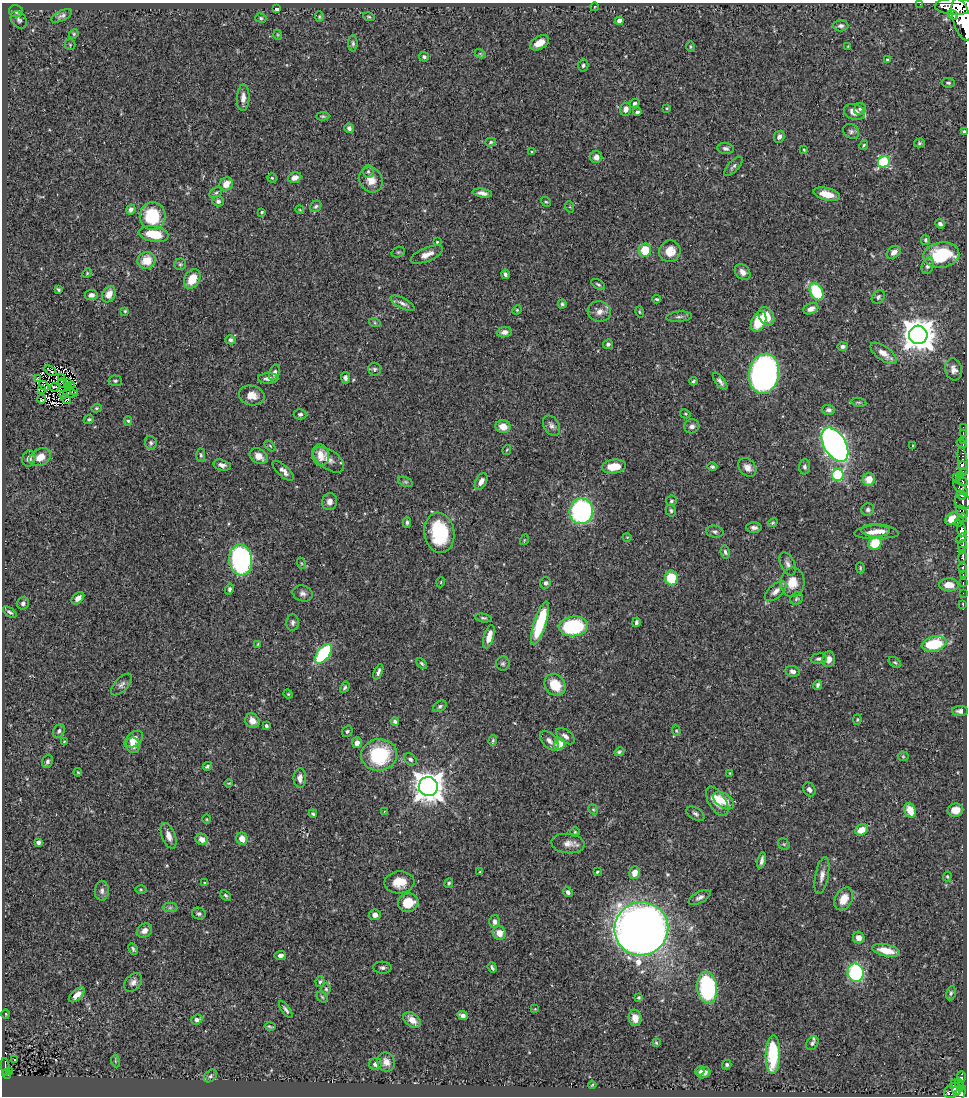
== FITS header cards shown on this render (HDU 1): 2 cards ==
NAXIS1  =                  965
NAXIS2  =                 1094

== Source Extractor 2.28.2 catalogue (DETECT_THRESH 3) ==
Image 965 x 1094 px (HDU 1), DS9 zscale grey, 1 PNG px = 1 image px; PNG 969 x 1098 px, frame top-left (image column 1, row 1094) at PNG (2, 3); each listed source drawn as its Kron ellipse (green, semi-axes under 4 px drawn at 4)
Background 0.676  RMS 0.025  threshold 0.0743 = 3 sigma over >= 5 px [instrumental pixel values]
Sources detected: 354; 1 with non-positive FLUX_AUTO (blend fragments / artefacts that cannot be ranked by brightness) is neither listed nor drawn; the other 353 listed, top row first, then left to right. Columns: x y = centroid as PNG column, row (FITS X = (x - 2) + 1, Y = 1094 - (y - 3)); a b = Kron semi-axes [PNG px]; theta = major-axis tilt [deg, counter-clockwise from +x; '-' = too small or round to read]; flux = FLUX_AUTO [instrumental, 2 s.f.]
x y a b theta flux
920 4 2 2 - 4.1
955 6 20 8 -1 1900
594 7 4 3 - 1.2
277 9 4 3 - 10
16 11 7 6 - 4.6
953 14 6 3 -34 220
61 16 11 5 27 5.3
319 17 5 4 - 2.1
369 17 6 4 -18 2.2
261 18 5 4 - 2.6
962 19 22 9 -74 3100
19 20 10 7 -53 5.1
619 21 4 4 - 12
841 26 7 5 -1 5.1
74 34 5 4 - 2
278 35 5 3 - 1.6
353 43 8 4 -89 3.4
540 43 10 6 32 21
70 45 5 5 - 1.9
848 46 4 3 - 1.4
690 47 5 2 - 1.7
480 54 6 4 -30 1.9
424 57 5 4 - 3
887 60 3 3 - 2.7
583 65 6 5 - 3.4
948 83 6 5 - 3.7
243 98 13 6 87 10
635 103 5 4 - 3.7
667 108 3 2 - 1.5
626 109 6 5 - 9.4
860 109 6 5 - 3.5
637 112 4 4 - 4.1
854 112 11 7 -19 17
323 116 6 4 1 2.6
349 128 5 4 - 4.8
851 131 8 7 - 4.8
964 132 4 3 - 4
779 137 6 5 - 5.3
491 142 5 4 - 2.3
919 143 5 4 - 2.4
864 145 5 3 - 2
726 148 8 5 -7 5.4
804 150 4 3 - 1.6
532 152 4 4 - 2.5
596 157 6 6 - 8.9
884 162 6 5 - 150
733 166 12 5 47 4.7
368 171 7 5 90 3.6
272 178 5 4 - 1.9
295 178 7 5 19 11
371 180 13 11 -58 18
226 184 7 6 - 21
216 193 7 4 35 2.8
482 193 10 4 -8 7.6
827 194 14 6 -14 23
218 201 5 5 - 4.3
546 202 5 4 - 2.2
316 206 6 5 - 3
570 207 6 4 -72 1.7
131 210 5 4 - 5.6
300 210 4 3 - 1.6
262 212 3 3 - 2.5
153 216 14 13 - 87
940 224 5 4 - 4.5
154 234 15 7 -10 46
925 240 5 4 - 3.2
437 242 3 3 - 1.9
645 250 6 6 - 41
670 251 11 10 - 23
398 252 7 5 19 2.5
894 252 8 5 36 8.7
427 254 17 7 23 13
941 255 18 12 9 100
146 260 9 8 - 31
180 264 6 5 - 3.1
928 266 9 6 69 6.7
743 272 9 6 -47 9
87 273 5 4 - 2
505 274 5 3 - 3.8
192 279 10 7 59 31
598 284 8 4 -32 3
58 290 4 3 - 2.7
816 292 9 6 -63 120
109 294 8 6 60 14
91 295 6 5 - 6
878 297 7 6 - 4
657 299 4 3 - 2.2
402 303 13 5 -28 6.5
562 304 4 4 - 2.8
811 309 8 5 23 9.5
517 310 5 4 - 1.8
125 311 4 4 - 1.9
599 311 12 10 -14 12
640 312 5 4 - 2
766 316 10 7 -61 28
679 317 13 5 5 5
759 321 11 7 66 52
375 323 6 4 -19 2
504 332 7 5 8 8.9
918 335 9 9 - 3200
230 340 5 4 - 3.8
608 344 5 4 - 3.8
842 346 5 4 - 4
883 353 15 7 -36 14
374 369 6 6 - 3.8
954 369 11 8 -74 9.8
50 371 7 2 -37 1.8
274 372 8 5 67 6.7
764 374 20 15 80 700
62 377 3 2 - 1.2
37 378 4 3 - 0.047
268 378 10 5 0 8
345 378 6 4 -84 3.9
115 381 6 5 - 3.4
693 381 4 3 - 2.9
720 381 10 4 -52 6
63 383 5 2 - 0.039
67 383 3 3 - 1.5
71 385 4 3 - 0.25
44 386 5 2 - 0.57
55 387 5 3 - 1.4
68 387 3 2 - 0.44
41 390 3 2 - 1.5
74 391 4 2 - 4
70 393 7 2 -7 1.1
63 394 4 2 - 1.7
252 395 13 9 -12 17
41 399 4 4 - 1.2
66 399 5 2 - 1.6
859 402 8 3 -8 2.4
96 408 5 4 - 2.3
829 410 6 5 - 5.4
300 414 6 5 - 3.8
685 414 5 4 - 2
89 419 5 4 - 2.6
128 421 4 4 - 2.7
552 426 11 7 -56 7.1
692 426 7 7 - 7.1
503 427 7 6 - 17
963 427 2 2 - 6.5
963 434 2 2 - 6
963 440 2 2 - 8.1
151 443 7 5 -80 3.9
962 443 5 3 - 13
835 445 19 11 -60 810
270 446 6 4 -45 2.2
913 446 3 3 - 1.8
507 450 5 3 - 1.7
201 455 7 4 -88 2.7
321 455 11 8 -80 17
259 456 9 7 -33 17
40 457 11 8 27 21
29 459 8 6 76 11
329 460 18 9 -35 14
963 460 14 4 -81 240
222 465 9 5 -13 7.2
963 465 4 3 - 77
614 467 12 7 6 27
712 467 5 4 - 3.7
747 467 10 8 -49 11
805 467 7 5 88 4.1
283 471 13 5 -41 9.4
963 471 2 2 - 11
838 475 6 5 - 160
961 475 3 2 - 21
956 478 3 3 - 3
869 479 6 6 - 25
481 481 9 5 61 9
962 481 6 3 -27 42
405 482 7 4 -19 2.9
961 488 9 4 -41 100
961 495 5 4 - 230
671 501 5 5 - 3.1
329 502 8 7 - 8.6
963 502 8 7 - 180
868 510 6 6 - 4.5
581 511 13 12 - 260
671 511 6 5 - 3.1
962 512 7 5 -49 160
963 518 4 3 - 68
952 519 7 5 36 21
407 522 5 3 - 3.2
959 522 5 2 - 69
773 523 5 3 - 2.1
754 528 8 5 0 5.9
962 530 7 4 -73 270
880 531 19 6 -6 14
715 532 9 6 -11 4.3
872 532 18 6 5 13
439 533 20 15 -82 120
627 537 4 3 - 1.2
961 538 5 3 - 240
524 540 5 3 - 1.3
875 543 7 6 - 48
962 545 5 3 - 140
962 551 4 3 - 150
725 552 7 4 -80 3.8
963 557 6 3 75 100
241 560 15 11 -86 380
301 563 6 3 -71 2.1
787 564 12 6 -64 7.3
962 567 5 3 - 67
860 568 5 4 - 2.1
963 574 3 2 - 23
671 578 7 6 - 60
441 582 5 3 - 1.4
792 582 14 12 87 26
546 583 6 5 - 4
963 583 4 2 - 19
949 585 9 6 -2 22
229 589 5 4 - 3.7
776 591 13 6 40 11
303 593 10 8 -19 7
963 593 2 2 - 5.3
78 598 7 5 43 8.2
796 599 7 6 - 3.1
23 603 6 6 - 4.9
963 605 3 2 - 3.9
10 612 8 4 -35 3.6
483 618 8 4 -9 3.4
636 622 5 3 - 3.9
293 623 8 6 86 4.8
540 623 22 6 72 100
573 626 14 10 5 160
489 637 12 5 74 17
258 644 4 4 - 1.6
934 644 12 7 14 93
323 654 11 6 53 170
819 659 8 5 6 4.2
829 659 7 6 - 10
895 662 7 4 -37 2.6
422 663 6 4 -45 2.5
503 664 7 7 - 3.8
793 671 7 5 -11 7.4
378 672 8 4 67 5.2
121 685 13 6 47 6.5
555 685 12 9 -52 41
818 685 5 4 - 4
345 687 6 4 61 3.1
288 694 5 4 - 2
440 706 7 5 33 3.8
960 711 8 5 2 6.7
857 720 5 4 - 1.9
252 721 8 7 - 15
395 721 4 3 - 3.7
266 726 4 3 - 4
59 731 7 5 57 4.5
347 731 6 5 - 3.2
676 731 5 4 - 2
565 736 11 6 -37 7.3
134 739 10 7 40 19
493 741 5 4 - 2.5
549 741 12 7 -48 8.5
64 742 3 3 - 1.4
357 743 5 5 - 11
559 744 6 5 - 31
133 745 8 7 - 12
619 752 5 4 - 2.8
379 755 18 16 7 130
903 756 5 5 - 2.2
410 759 7 5 -41 4.2
47 761 7 5 69 4
207 766 5 3 - 3.5
78 772 4 3 - 1.7
730 773 3 3 - 1.4
300 778 10 6 90 11
229 783 4 2 - 1.4
428 787 9 9 - 2500
809 789 7 6 - 5.8
723 800 11 7 -36 23
717 801 16 8 -58 29
593 810 5 4 - 2
910 810 7 5 -67 24
955 810 8 6 12 16
385 811 3 2 - 1.2
313 814 4 3 - 2.9
695 814 10 6 -32 4.8
207 819 5 3 - 1.4
861 830 6 5 - 25
575 832 4 4 - 2
169 836 13 6 -69 13
202 839 6 5 - 13
242 839 6 5 - 17
38 842 4 4 - 4.9
568 844 16 9 -5 14
784 844 6 5 - 2.5
762 860 8 3 78 5.9
480 872 4 4 - 1.6
597 872 3 3 - 1.8
634 873 6 5 - 17
822 876 19 6 79 11
947 876 5 4 - 1.7
399 882 15 11 3 28
204 883 4 3 - 1.3
449 883 5 4 - 2.9
141 889 6 4 -2 2.1
102 891 10 7 87 7.1
568 892 5 4 - 5
226 895 6 4 -44 2.9
700 897 12 5 28 6.5
844 899 12 8 62 20
408 903 10 9 - 37
170 908 7 4 1 4.1
199 914 7 6 - 3.9
375 915 6 5 - 7.9
495 922 6 5 - 7.1
641 929 27 26 - 2600
144 931 8 6 35 12
499 933 7 6 - 18
859 938 6 5 - 9.7
133 949 6 3 -63 3.1
886 950 14 6 -14 31
280 955 6 4 8 6.8
492 967 5 3 - 3.2
382 968 9 6 -3 4.9
856 973 9 8 - 160
133 982 10 7 47 7.9
320 982 5 4 - 3.1
707 988 16 10 -84 180
326 989 5 5 - 3.2
951 993 7 4 79 3.4
77 995 9 5 43 13
322 997 6 5 - 2.3
639 997 4 4 - 2.2
286 1009 10 3 -53 4.5
535 1009 4 4 - 1.3
6 1014 5 3 - 1.6
463 1015 5 4 - 6.7
635 1018 8 6 -80 12
197 1020 6 4 21 5.2
412 1020 10 6 -39 17
270 1026 5 2 - 2.5
656 1043 3 2 - 1.7
812 1043 7 5 57 4.9
773 1055 19 7 88 96
15 1060 2 2 - 2.3
115 1061 6 4 -71 2.1
386 1062 10 8 -60 11
375 1064 7 6 - 6.9
727 1065 5 4 - 3.1
5 1067 9 3 -83 88
700 1071 5 4 - 3.6
9 1072 3 3 - 13
704 1073 7 5 26 8.8
7 1074 5 3 - 58
211 1076 7 5 41 3.6
961 1077 5 3 - 93
955 1083 4 2 - 15
592 1085 4 2 - 1.6
959 1085 6 3 -77 39
957 1090 4 4 - 120
953 1091 9 6 32 200
960 1094 9 4 58 47
At the frame edge (FLAGS 8, measured only in part): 3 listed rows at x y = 920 4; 962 19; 964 132
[1 non-positive-flux detection neither listed nor drawn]